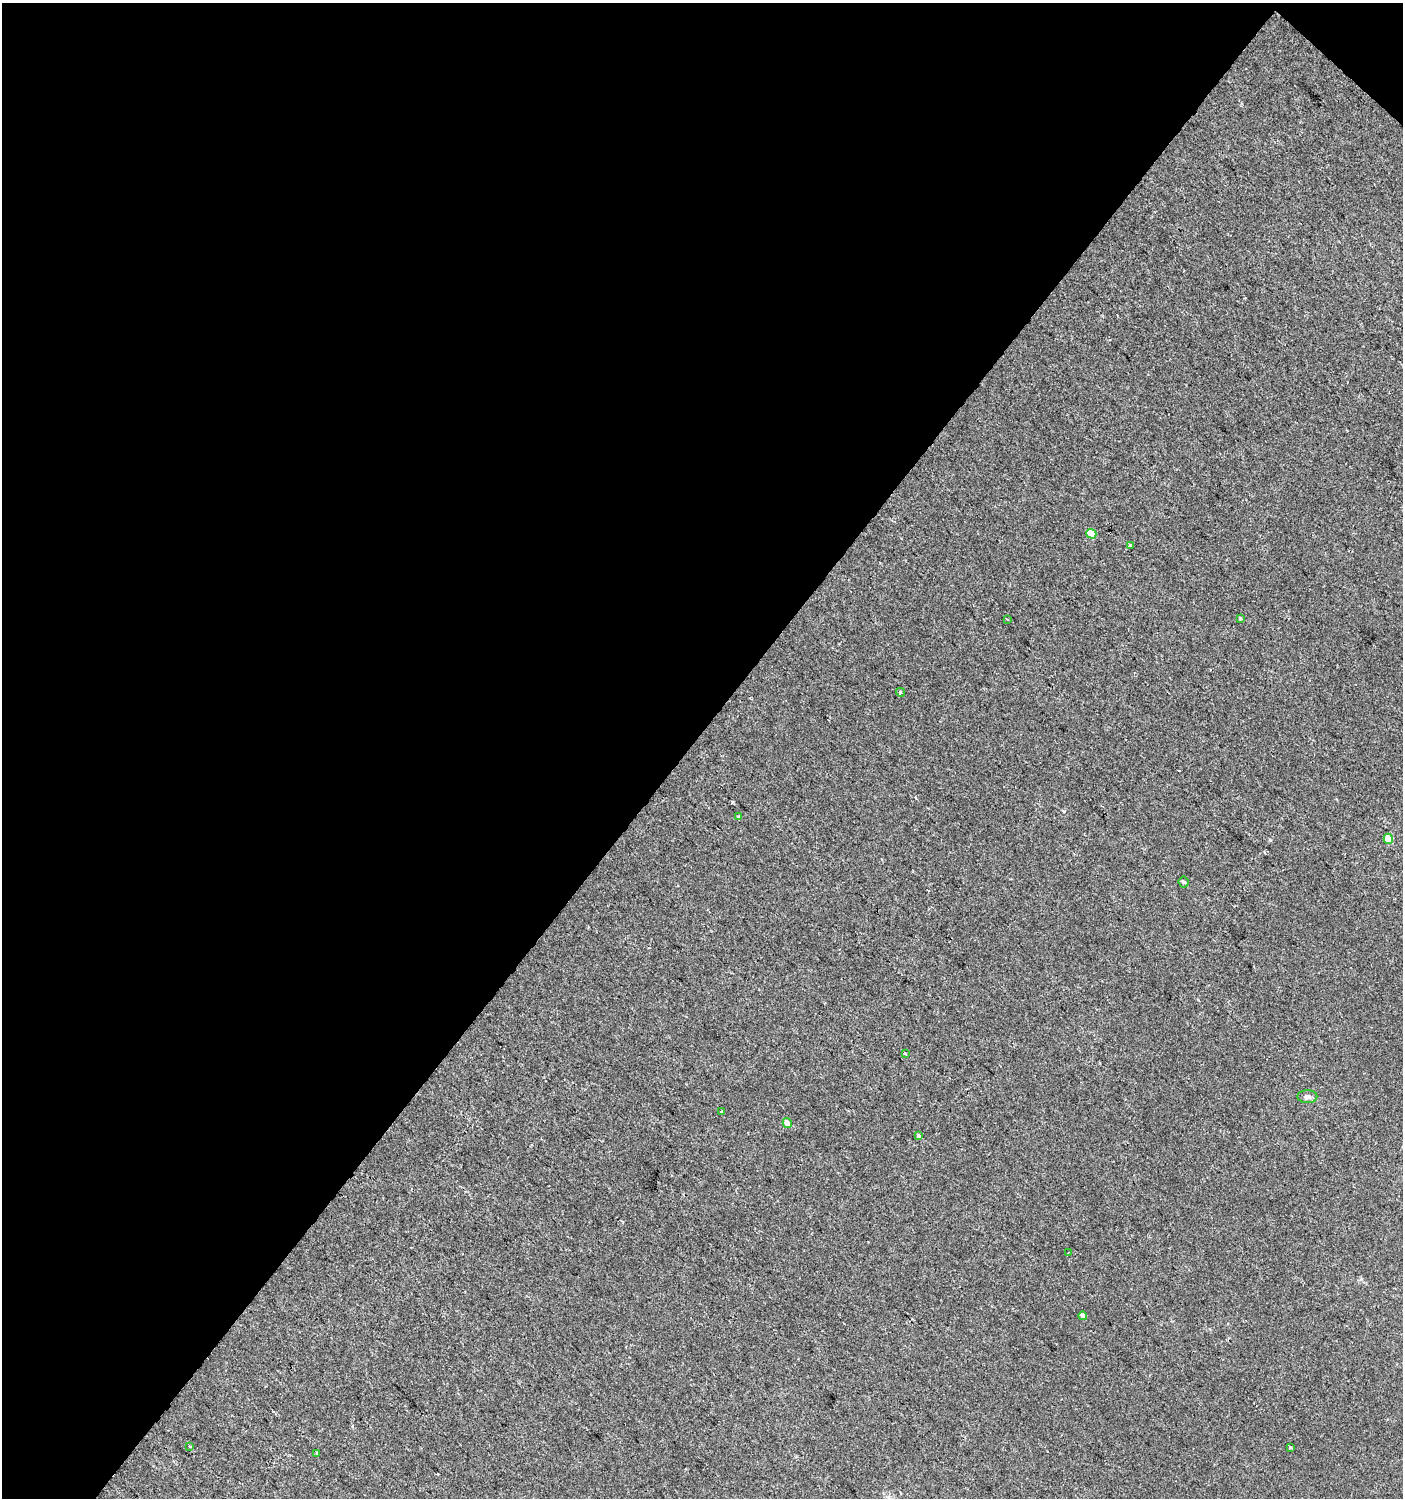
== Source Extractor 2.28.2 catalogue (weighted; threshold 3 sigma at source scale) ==
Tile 1 of 2 x 2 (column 1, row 1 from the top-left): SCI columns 109-1509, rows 1497-2992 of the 3001 x 2992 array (HDU 1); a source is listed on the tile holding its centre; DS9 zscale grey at full resolution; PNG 1405 x 1500 px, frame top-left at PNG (2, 3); each listed source drawn as its Kron ellipse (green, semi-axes under 4 px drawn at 4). Shown black and unused: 49% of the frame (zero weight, under 2 of 3 exposures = <1% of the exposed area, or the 3 px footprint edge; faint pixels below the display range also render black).
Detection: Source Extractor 2.28.2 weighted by HDU 2 'WHT'; one run over the whole footprint, this tile lists its part. Background 0.0011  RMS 0.0041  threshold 0.0185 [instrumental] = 3 sigma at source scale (4.5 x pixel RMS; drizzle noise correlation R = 1.50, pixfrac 1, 0.0396/0.0396 arcsec/px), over >= 5 px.
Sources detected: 19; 1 cosmic-ray / hot-pixel residue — neither listed nor drawn; the other 18 listed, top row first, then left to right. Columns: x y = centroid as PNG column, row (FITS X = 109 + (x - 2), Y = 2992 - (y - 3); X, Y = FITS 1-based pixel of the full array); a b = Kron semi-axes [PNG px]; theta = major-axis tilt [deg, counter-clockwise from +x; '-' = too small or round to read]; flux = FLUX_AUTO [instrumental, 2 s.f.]
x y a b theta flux
1091 534 5 4 - 8
1130 545 3 3 - 2.7
1240 618 3 3 - 1.5
1007 619 3 2 - 0.38
900 692 4 3 - 0.74
738 816 4 3 - 0.58
1388 839 5 4 - 6.4
1184 882 5 5 - 1.1
905 1054 3 3 - 0.67
1307 1097 10 6 -1 1.4
722 1112 3 3 - 1.2
787 1123 5 4 - 2.7
919 1136 4 3 - 3
1068 1253 3 2 - 0.28
1083 1316 4 4 - 2.1
190 1446 3 2 - 0.5
1290 1448 3 3 - 0.96
317 1453 3 3 - 8.1